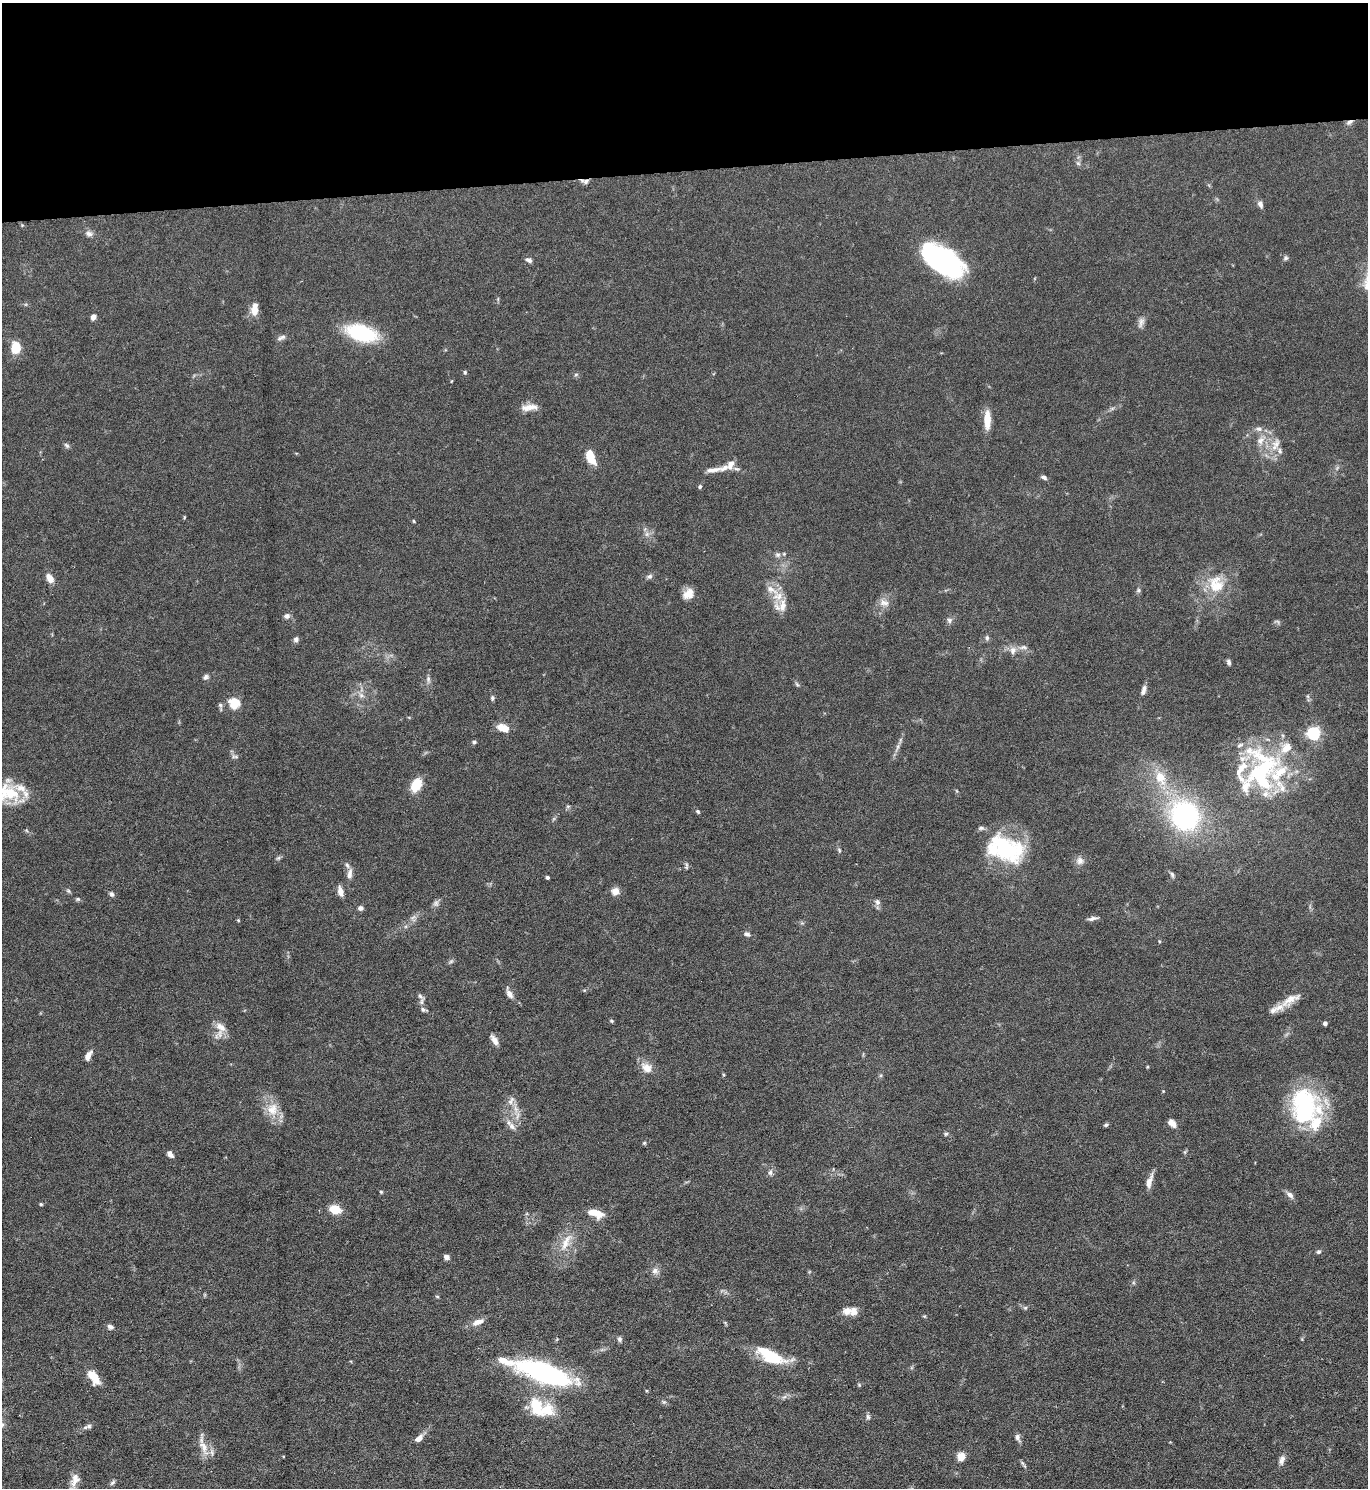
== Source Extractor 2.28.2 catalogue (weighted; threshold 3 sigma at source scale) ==
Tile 2 of 3 x 3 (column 2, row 1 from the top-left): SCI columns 1501-2866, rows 2973-4458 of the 4445 x 4458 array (HDU 1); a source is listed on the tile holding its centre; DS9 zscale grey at full resolution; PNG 1370 x 1490 px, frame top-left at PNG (2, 3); no overlay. Shown black and unused: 11% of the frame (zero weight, under 5 of 9 exposures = <1% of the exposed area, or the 3 px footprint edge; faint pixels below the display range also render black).
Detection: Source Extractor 2.28.2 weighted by HDU 2 'WHT'; one run over the whole footprint, this tile lists its part. Background 0.0813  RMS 0.0041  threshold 0.0169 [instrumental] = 3 sigma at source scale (4.09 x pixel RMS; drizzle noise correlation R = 1.36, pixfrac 0.8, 0.05/0.05 arcsec/px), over >= 5 px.
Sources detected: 173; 1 too faint to see at this stretch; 2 inside a brighter object's white glare — not listed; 21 inside a brighter listed object's ellipse — not listed separately; the other 149 listed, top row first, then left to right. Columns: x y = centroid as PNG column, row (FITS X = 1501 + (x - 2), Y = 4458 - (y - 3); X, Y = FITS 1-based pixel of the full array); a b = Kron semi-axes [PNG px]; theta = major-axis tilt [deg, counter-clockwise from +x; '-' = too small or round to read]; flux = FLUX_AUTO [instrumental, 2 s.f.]
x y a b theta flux
1349 122 9 5 24 1.3
1078 163 7 5 -44 0.86
586 181 8 7 - 1.2
1260 204 8 6 -68 1.6
89 234 11 7 -19 1.6
1286 258 7 5 16 0.79
529 260 9 5 -25 1.1
942 263 43 22 -32 63
255 310 10 8 -84 4
93 317 6 5 - 1.8
1141 322 15 7 74 1.9
361 333 25 13 -15 35
281 337 13 5 20 1.3
16 348 10 8 89 10
465 372 5 4 - 0.58
576 374 6 4 1 0.58
529 407 21 7 7 3.8
1112 408 7 4 19 0.74
987 420 23 7 90 5.8
1259 429 9 7 -1 1.6
1260 440 13 9 51 3.4
1276 444 16 11 70 4.3
67 445 8 5 -49 0.89
590 457 16 9 -71 7.3
731 463 9 8 - 2.1
713 470 26 6 7 3.3
1044 477 8 5 -26 1
700 487 5 5 - 0.75
184 517 5 3 - 0.35
414 521 5 3 - 0.39
647 534 7 4 90 1.1
778 555 7 7 - 1.3
650 576 8 7 - 0.98
50 578 12 7 -56 3
1216 584 26 22 -72 12
771 589 22 8 -30 4.3
1138 590 7 5 22 0.71
688 594 14 10 43 4.2
884 603 14 9 -15 2.8
781 606 19 15 28 5.1
287 616 8 7 - 1.2
949 620 8 7 - 1.2
987 638 7 5 -77 0.85
296 639 7 6 - 1.2
1023 647 12 6 8 1.4
1013 650 11 8 72 2.3
1229 662 6 5 - 0.99
206 677 8 6 50 1
428 679 9 5 -81 1.2
797 684 7 4 -46 0.66
1144 690 13 5 71 1.8
361 695 7 7 - 1.4
1308 696 6 4 73 0.56
492 698 6 5 - 0.83
234 703 12 11 - 6.9
220 705 6 6 - 0.72
503 728 13 8 -17 4.7
1313 733 6 6 - 74
474 742 5 5 - 0.9
1240 745 8 5 28 0.88
897 747 14 4 66 1.7
235 756 11 5 -12 0.87
1242 759 10 7 50 2.6
1279 773 81 32 40 40
1160 777 16 11 -68 8
416 785 15 10 60 8
8 793 31 22 4 16
568 806 6 4 18 0.53
698 811 5 5 - 0.63
1185 815 24 22 -51 75
1006 849 38 27 -26 38
839 850 7 5 -76 0.66
278 858 6 5 - 0.7
1080 861 10 10 - 2.1
686 866 9 4 85 0.76
350 874 15 6 83 2.4
1172 875 9 5 -58 0.84
547 877 3 3 - 0.78
68 891 7 5 -31 0.64
340 891 11 6 -75 2.9
615 891 9 9 - 2.7
112 894 6 5 - 1
78 899 6 5 - 0.67
877 902 9 7 -65 1.3
436 903 10 7 73 1.3
360 908 6 6 - 1.3
413 917 12 5 30 1.6
1092 918 12 5 13 1.4
238 920 4 3 - 0.41
747 934 9 5 -10 1.1
451 961 7 4 19 0.68
509 993 11 6 -66 2.5
420 996 10 5 -42 1.2
1290 999 35 11 33 6.5
423 1009 8 5 -9 0.95
611 1021 5 4 - 0.52
1325 1023 4 4 - 1.6
220 1029 23 12 -88 4.8
494 1040 13 6 -57 2.4
88 1056 11 6 64 2.9
1147 1067 4 3 - 0.34
646 1068 16 12 -43 4.1
1163 1091 4 4 - 0.29
1304 1106 39 31 -86 50
272 1109 19 17 84 7
516 1109 11 6 -76 2.4
1172 1123 10 6 -45 2.6
1106 1125 5 4 - 0.71
512 1126 12 8 -51 2.2
946 1134 6 4 43 0.62
644 1143 5 5 - 0.54
170 1154 8 5 -51 1.9
770 1172 9 6 80 1.3
1149 1182 19 6 73 3
381 1192 5 4 - 0.44
1290 1195 12 6 -43 1.7
41 1204 4 3 - 0.43
335 1209 12 9 -17 6.3
595 1213 18 8 -17 6.1
566 1242 30 10 63 6.9
1319 1252 6 5 - 0.77
446 1257 6 6 - 1.4
655 1271 9 9 - 2
437 1296 5 3 - 0.44
1025 1308 6 5 - 0.62
847 1311 12 10 18 3.1
924 1316 5 4 - 0.44
478 1322 17 7 21 3.1
110 1327 7 6 - 1.3
619 1339 7 6 - 0.95
771 1356 35 12 -24 18
542 1372 46 14 -19 87
94 1377 15 8 -56 7.2
859 1385 5 5 - 0.49
784 1397 7 4 18 0.92
664 1402 6 5 - 0.68
536 1406 24 14 -68 12
868 1417 8 5 -75 0.92
2 1425 7 5 -72 0.8
89 1426 7 6 - 0.97
1018 1437 11 6 -70 1.4
419 1438 12 7 39 2.5
204 1447 32 10 -73 5.3
283 1456 4 3 - 0.28
961 1456 5 5 - 15
1282 1460 12 7 73 1.9
1022 1463 8 5 -55 0.76
75 1480 20 10 73 4
112 1483 8 5 41 0.8
Overlapping masked pixels (flux is a lower limit): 2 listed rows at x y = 1349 122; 586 181
Isophote crosses this tile's border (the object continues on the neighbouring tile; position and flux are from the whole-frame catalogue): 2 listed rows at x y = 8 793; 2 1425